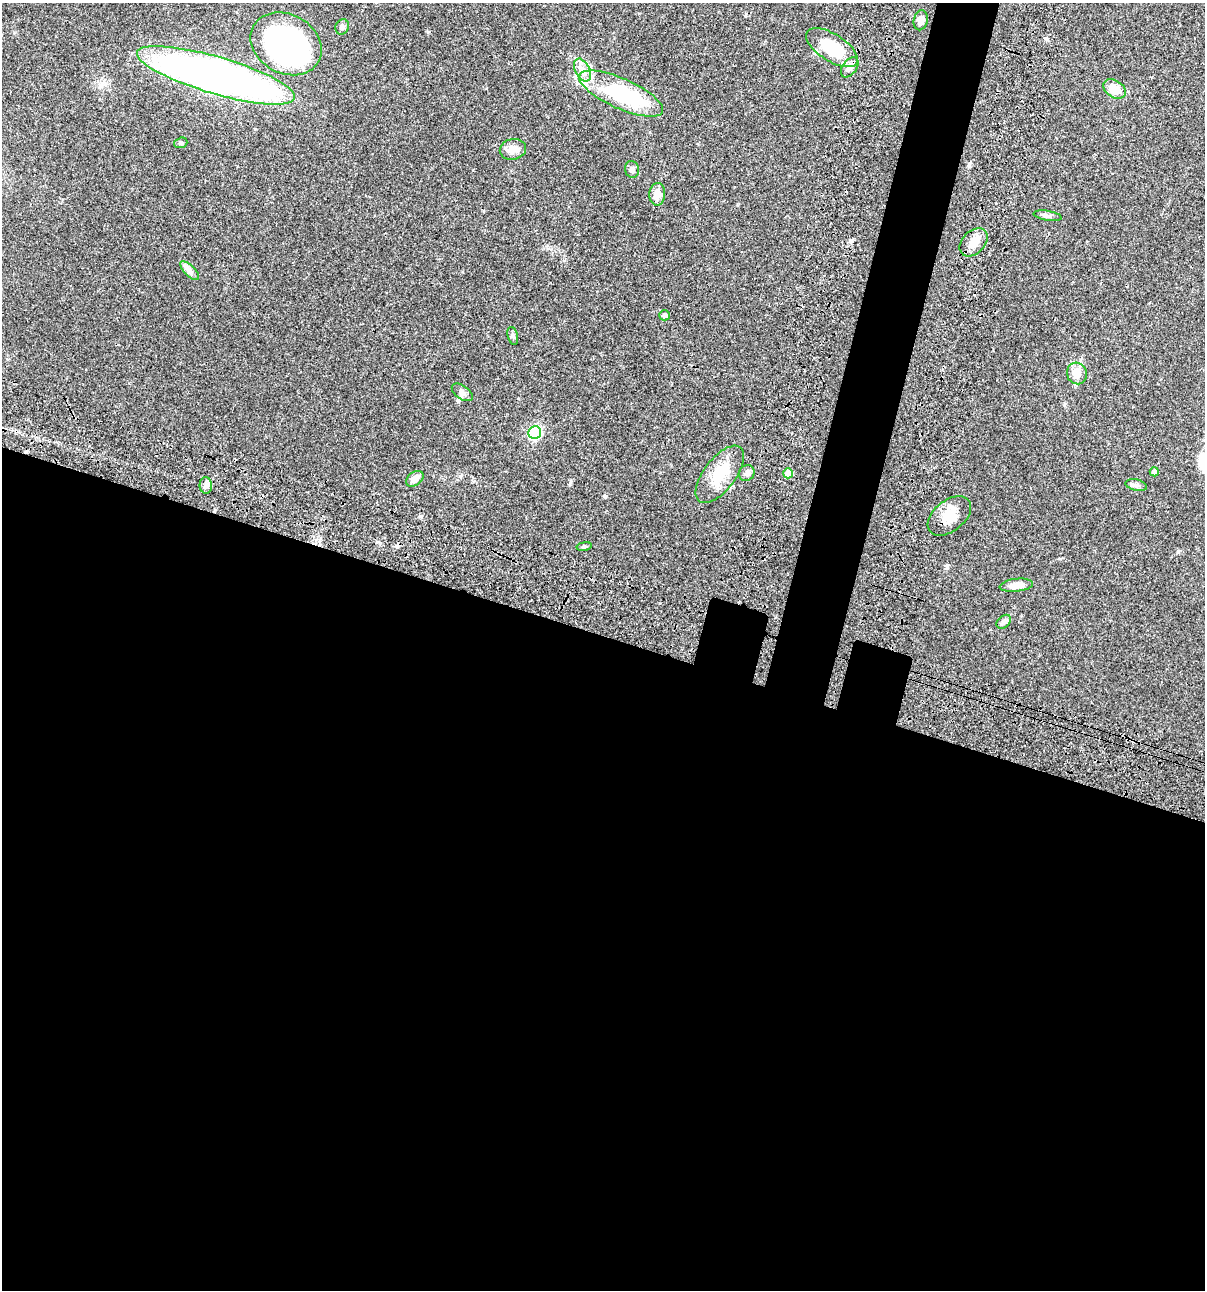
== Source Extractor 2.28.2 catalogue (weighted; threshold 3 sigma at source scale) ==
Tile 14 of 4 x 4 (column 2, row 4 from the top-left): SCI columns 1438-2640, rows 120-1407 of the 5405 x 5390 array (HDU 1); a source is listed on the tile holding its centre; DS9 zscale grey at full resolution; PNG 1207 x 1292 px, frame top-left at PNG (2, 3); each listed source drawn as its Kron ellipse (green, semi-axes under 4 px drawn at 4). Shown black and unused: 54% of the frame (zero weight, under 3 of 4 exposures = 9% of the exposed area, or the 3 px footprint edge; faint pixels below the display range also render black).
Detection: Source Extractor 2.28.2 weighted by HDU 2 'WHT'; one run over the whole footprint, this tile lists its part. Background 0.0462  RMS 0.0055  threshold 0.0249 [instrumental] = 3 sigma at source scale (4.5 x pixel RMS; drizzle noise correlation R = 1.50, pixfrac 1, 0.05/0.05 arcsec/px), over >= 5 px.
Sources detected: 36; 1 inside a brighter object's white glare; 1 cosmic-ray / hot-pixel residue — neither listed nor drawn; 2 inside a brighter listed object's ellipse — not listed separately; the other 32 listed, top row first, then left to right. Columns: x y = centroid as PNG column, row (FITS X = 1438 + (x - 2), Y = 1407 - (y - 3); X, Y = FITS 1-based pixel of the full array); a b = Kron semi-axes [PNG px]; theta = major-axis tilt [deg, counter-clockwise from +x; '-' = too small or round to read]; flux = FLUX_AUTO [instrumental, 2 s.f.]
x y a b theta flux
921 20 10 7 77 2.8
342 27 8 6 65 1.5
286 44 37 29 -29 160
832 48 29 13 -33 23
850 67 11 7 54 2.5
582 70 12 7 -63 3.8
216 75 82 18 -16 320
1115 89 12 8 -33 7.3
621 94 45 15 -24 46
181 143 7 5 19 0.88
513 149 13 10 11 4.4
632 169 8 7 - 1.6
657 194 11 8 87 4.2
1048 216 14 5 -9 1.5
974 242 16 11 46 5.6
190 271 12 5 -45 2.2
664 315 5 5 - 1.7
513 336 9 5 -76 1.2
1077 373 11 10 - 5.7
462 392 12 6 -35 2.1
535 432 6 6 - 71
1154 472 4 4 - 2.4
747 473 8 7 - 1.8
788 473 5 5 - 6.9
720 474 34 16 53 15
415 479 10 6 38 3.6
206 485 8 6 -89 1.7
1136 485 11 5 -14 1.6
949 516 25 15 39 9.2
584 546 8 4 9 0.77
1016 585 17 6 7 4.7
1004 622 8 6 41 1.6
Overlapping masked pixels (flux is a lower limit): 1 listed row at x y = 949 516
Unlisted compact peaks at least as high as the median listed source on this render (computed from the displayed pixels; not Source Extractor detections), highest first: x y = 428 32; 1178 551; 570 483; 969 165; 473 170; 947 567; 851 240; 1047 39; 1060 559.